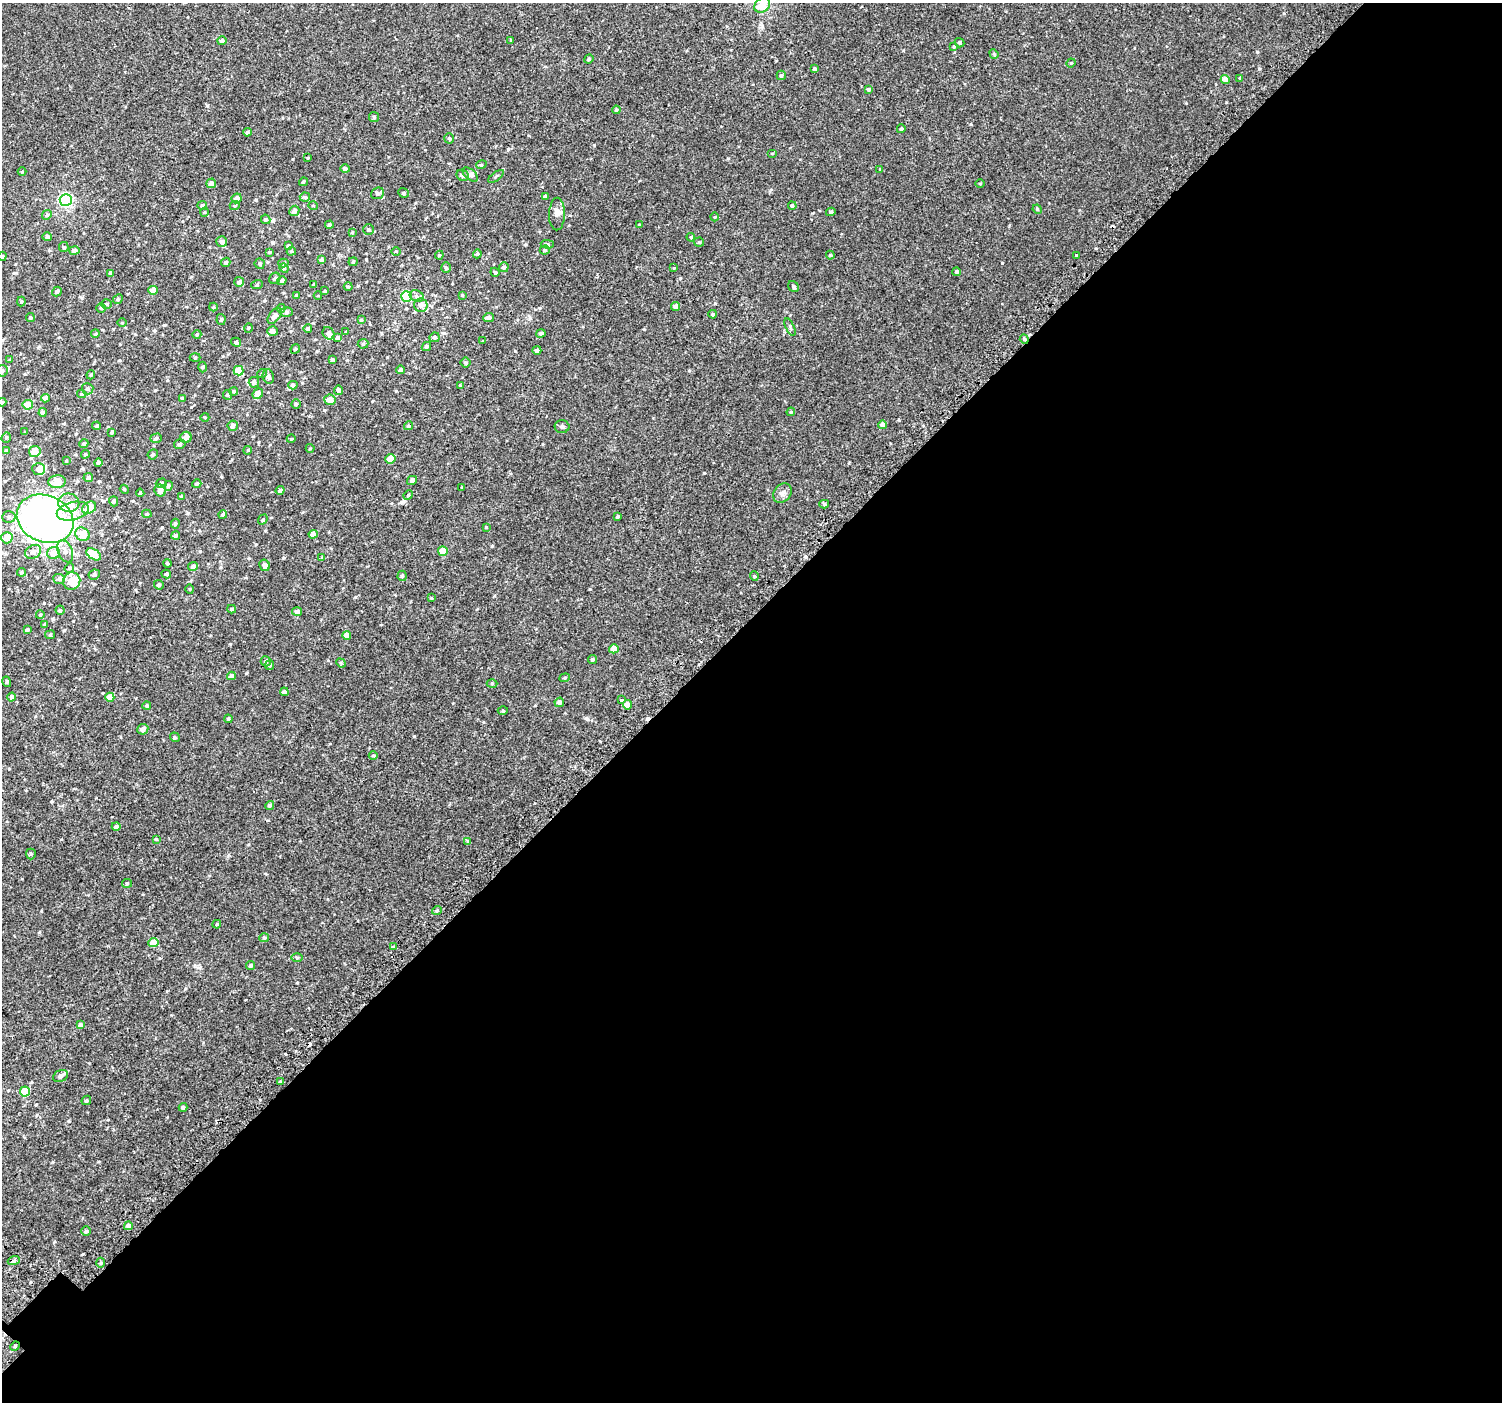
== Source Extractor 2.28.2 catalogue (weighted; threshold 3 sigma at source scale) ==
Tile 12 of 4 x 4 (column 4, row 3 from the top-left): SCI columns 4564-6063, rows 1624-3023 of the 6113 x 6113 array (HDU 1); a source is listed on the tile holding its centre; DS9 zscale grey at full resolution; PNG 1504 x 1404 px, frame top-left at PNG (2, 3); each listed source drawn as its Kron ellipse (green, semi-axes under 4 px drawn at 4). Shown black and unused: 56% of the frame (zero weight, under 2 of 3 exposures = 3% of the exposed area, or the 3 px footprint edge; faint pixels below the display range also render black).
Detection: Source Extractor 2.28.2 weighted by HDU 2 'WHT'; one run over the whole footprint, this tile lists its part. Background 0.00677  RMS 0.0062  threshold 0.0279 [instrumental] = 3 sigma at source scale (4.5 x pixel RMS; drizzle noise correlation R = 1.50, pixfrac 1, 0.0396/0.0396 arcsec/px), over >= 5 px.
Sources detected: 305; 2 inside a brighter object's white glare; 3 cosmic-ray / hot-pixel residue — neither listed nor drawn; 14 inside a brighter listed object's ellipse — not listed separately; the other 286 listed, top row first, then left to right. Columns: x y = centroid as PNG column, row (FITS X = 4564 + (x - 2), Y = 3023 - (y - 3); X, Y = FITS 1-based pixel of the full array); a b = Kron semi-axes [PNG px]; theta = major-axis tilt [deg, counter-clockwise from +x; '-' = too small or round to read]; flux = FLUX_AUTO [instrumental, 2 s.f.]
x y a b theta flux
762 5 8 6 37 10
511 40 3 3 - 0.74
222 41 5 4 - 1.3
960 43 5 4 - 1
954 47 4 3 - 0.64
994 54 5 4 - 0.59
589 59 5 4 - 0.73
1071 63 5 4 - 0.55
815 69 4 3 - 1.5
781 75 5 4 - 1.2
1240 78 4 3 - 0.47
1225 79 4 4 - 4
868 89 4 3 - 1.1
616 110 4 3 - 0.52
374 117 5 5 - 0.77
901 129 4 4 - 1.2
247 132 4 4 - 0.96
449 138 5 5 - 0.97
772 153 5 3 - 0.47
308 158 3 2 - 0.42
481 165 5 3 - 0.59
345 169 4 4 - 1.3
880 169 4 3 - 0.5
22 172 4 3 - 0.45
462 175 6 5 - 1.7
470 175 9 5 -40 1.5
496 176 9 3 37 0.8
303 182 4 3 - 0.63
211 183 5 5 - 2.1
980 183 5 3 - 0.44
378 193 7 5 21 1.4
403 193 5 4 - 0.84
545 196 4 4 - 1.2
305 197 5 4 - 1
237 198 5 5 - 3.6
66 200 6 6 - 88
235 205 5 3 - 0.53
202 206 5 4 - 1.5
313 206 5 3 - 0.42
792 206 4 3 - 0.66
1037 209 5 4 - 0.63
294 211 5 5 - 2.3
205 212 4 3 - 0.5
831 212 4 4 - 1.1
557 214 16 8 89 3.1
47 215 5 4 - 0.85
715 217 4 3 - 0.43
266 219 5 4 - 1.3
329 225 4 4 - 1
639 225 4 3 - 0.45
369 229 5 5 - 0.96
352 232 4 4 - 0.55
47 237 5 4 - 1.3
691 237 4 3 - 0.53
222 242 5 5 - 1.6
699 242 5 4 - 0.73
547 244 6 4 -2 0.89
288 246 4 4 - 1.3
64 247 5 5 - 0.71
74 250 5 4 - 2.1
545 250 5 4 - 0.8
291 251 5 4 - 0.72
396 251 4 3 - 0.48
269 252 4 3 - 0.6
477 254 4 4 - 1
439 255 4 3 - 0.59
830 255 4 4 - 0.57
1077 255 4 3 - 8.3
2 256 4 3 - 0.72
322 260 4 4 - 1
226 262 5 4 - 1
353 262 4 4 - 0.6
283 263 5 4 - 1.1
260 264 5 5 - 0.95
504 267 5 4 - 1.5
284 268 5 4 - 0.71
446 268 5 4 - 0.94
674 268 4 3 - 0.44
495 272 5 4 - 0.72
956 272 4 4 - 1.2
111 273 4 4 - 2.3
275 278 6 5 - 1.1
282 281 5 4 - 1.6
239 282 5 5 - 1.8
257 285 6 3 19 0.6
314 285 3 3 - 0.99
348 286 4 4 - 0.72
793 286 6 5 - 1.2
153 290 4 4 - 4.4
57 291 5 4 - 1.4
325 291 3 3 - 0.51
297 295 4 3 - 0.59
462 295 4 3 - 0.48
318 296 4 3 - 0.41
407 296 5 5 - 24
417 296 7 5 -23 1.4
118 299 5 4 - 0.69
21 302 5 4 - 0.65
106 304 5 4 - 1
421 305 7 6 - 2.9
213 307 4 4 - 0.63
675 307 4 4 - 3.8
101 308 5 4 - 0.7
281 308 4 4 - 0.63
287 312 6 5 - 1
713 314 4 3 - 0.7
275 316 9 5 53 2.5
489 317 5 4 - 1.7
30 318 4 4 - 0.7
221 319 5 4 - 1.1
361 320 4 4 - 0.66
122 323 5 3 - 0.48
790 327 9 2 -65 0.76
248 328 4 3 - 0.53
308 329 4 4 - 0.93
273 331 5 5 - 2.7
346 332 3 3 - 0.51
328 333 6 5 - 2.7
541 333 4 4 - 1.2
95 334 4 3 - 0.58
197 334 4 3 - 0.56
338 337 4 4 - 1.4
435 337 5 5 - 1.4
1024 339 5 4 - 0.96
483 341 3 3 - 0.41
236 342 5 4 - 1.1
363 344 5 5 - 0.72
426 347 5 4 - 1
295 349 5 4 - 0.65
537 350 4 4 - 2.1
195 357 5 3 - 0.59
332 359 3 3 - 1.1
10 360 4 3 - 0.64
465 363 5 5 - 0.94
202 367 5 3 - 0.6
400 370 4 4 - 1.6
2 371 6 6 - 1.4
238 371 5 4 - 11
262 373 5 3 - 0.5
91 375 5 4 - 0.7
268 376 7 5 -69 1.6
254 382 5 5 - 2
293 385 4 4 - 0.99
460 385 4 3 - 0.54
87 389 6 5 - 1.4
339 390 4 4 - 2.1
234 391 4 4 - 0.86
81 394 4 4 - 0.6
258 394 6 4 45 6.5
227 395 5 4 - 0.64
46 398 4 4 - 3.4
182 398 4 3 - 1.1
330 400 6 5 - 4
2 402 4 4 - 0.84
296 404 4 4 - 0.85
28 405 5 5 - 8.4
43 412 4 4 - 2.2
791 412 4 4 - 0.58
205 417 4 3 - 0.48
883 425 4 4 - 4.1
97 426 4 3 - 0.79
233 426 5 5 - 2
409 426 4 4 - 1.1
562 427 7 6 - 1.5
25 432 3 3 - 0.48
112 432 4 3 - 0.79
6 437 5 4 - 0.8
186 437 6 5 - 3.2
156 438 6 4 18 1.1
291 439 4 3 - 0.63
84 444 4 4 - 0.95
180 444 6 4 15 0.95
310 448 4 4 - 0.59
248 450 4 3 - 0.5
6 451 4 4 - 1.2
35 451 6 5 - 6.1
85 454 4 4 - 0.72
153 454 5 5 - 1.1
390 459 5 5 - 5.4
66 461 4 3 - 0.51
98 463 4 4 - 1.1
39 469 6 6 - 3.2
88 478 5 4 - 1.7
412 480 5 4 - 2.1
57 482 9 6 5 8.2
161 483 6 4 18 0.92
197 484 5 4 - 0.86
168 486 5 4 - 0.95
462 487 3 3 - 0.52
124 489 5 3 - 0.56
160 490 6 5 - 3.4
280 490 4 4 - 1.2
140 493 4 4 - 0.75
782 493 10 8 49 2.5
408 495 5 4 - 0.65
181 496 4 3 - 0.48
114 501 5 4 - 1.6
69 503 10 9 - 4.9
824 504 5 4 - 0.82
89 508 7 5 32 8.5
73 511 16 9 15 7.7
147 514 5 4 - 0.76
223 514 4 4 - 1.1
618 516 3 3 - 0.85
9 517 6 5 - 1.5
45 519 29 23 -24 500
263 520 5 4 - 0.8
175 524 5 4 - 0.8
486 527 4 3 - 0.47
82 534 7 6 - 8.7
313 534 4 4 - 3.5
176 535 4 4 - 1.3
7 538 6 5 - 6.3
65 551 11 7 -67 3.5
443 551 5 5 - 11
33 552 8 6 29 2.3
54 553 6 6 - 5.7
94 554 8 5 -32 13
322 557 4 3 - 0.68
167 563 4 3 - 0.61
265 565 6 5 - 2.1
193 566 5 4 - 2.1
69 568 5 4 - 0.76
21 572 4 3 - 0.76
166 574 5 4 - 0.92
94 575 6 5 - 1.2
402 576 5 4 - 0.93
754 576 5 4 - 0.8
59 579 6 5 - 1.1
72 581 9 8 - 8.6
159 585 5 4 - 1.1
190 589 5 3 - 0.46
431 598 3 3 - 0.47
232 609 4 3 - 0.83
60 610 4 4 - 0.9
297 612 5 4 - 2.3
40 615 4 3 - 0.42
45 624 4 3 - 1.2
27 630 3 3 - 1.1
50 635 5 4 - 0.71
347 635 4 4 - 5.1
614 649 5 4 - 5.2
592 659 4 4 - 0.89
266 661 5 5 - 1.2
341 663 5 4 - 0.77
270 665 5 4 - 0.77
231 676 4 4 - 1.9
565 678 5 4 - 0.73
7 682 5 3 - 0.66
492 683 5 3 - 0.57
284 692 4 4 - 1.6
12 697 4 4 - 1.5
110 697 4 4 - 5.2
621 700 3 3 - 4
559 702 5 4 - 2
627 705 5 4 - 3.9
147 706 4 4 - 0.75
503 711 5 3 - 0.56
228 719 4 3 - 0.67
143 729 5 5 - 2.4
175 737 5 4 - 0.79
373 756 4 3 - 0.57
270 805 5 4 - 0.94
116 827 4 4 - 1.9
156 839 4 4 - 0.47
468 841 4 3 - 1.2
31 854 5 5 - 0.77
127 883 5 4 - 0.68
437 910 5 3 - 0.69
217 924 4 3 - 0.55
264 938 5 4 - 0.72
153 943 5 4 - 7
393 947 3 3 - 2.4
297 957 5 4 - 0.64
251 966 5 4 - 1.2
80 1025 4 4 - 2.3
60 1076 8 5 28 1.4
280 1081 3 3 - 0.81
25 1091 5 5 - 14
86 1100 5 4 - 0.79
183 1107 4 4 - 1.1
128 1226 4 4 - 2
86 1231 5 5 - 0.93
14 1260 6 4 20 0.98
101 1263 5 3 - 0.69
15 1346 5 4 - 0.86
Overlapping masked pixels (flux is a lower limit): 3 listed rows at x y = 1077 255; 1024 339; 15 1346
Isophote crosses this tile's border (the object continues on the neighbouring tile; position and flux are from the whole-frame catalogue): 5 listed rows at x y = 762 5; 2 256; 2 371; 2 402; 45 519
Unlisted compact peaks at least as high as the median listed source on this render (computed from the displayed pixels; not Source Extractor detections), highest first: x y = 1002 263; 704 473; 594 145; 590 589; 587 719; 1257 52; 69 1121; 1259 69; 355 597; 492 546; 728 158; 715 303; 644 329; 762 27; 52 1162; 54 1242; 971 124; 31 1082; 230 644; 849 463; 164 325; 1284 13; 283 558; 293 159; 1226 102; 207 105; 185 989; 41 911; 1186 103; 396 391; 903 50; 540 308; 246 673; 1009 226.